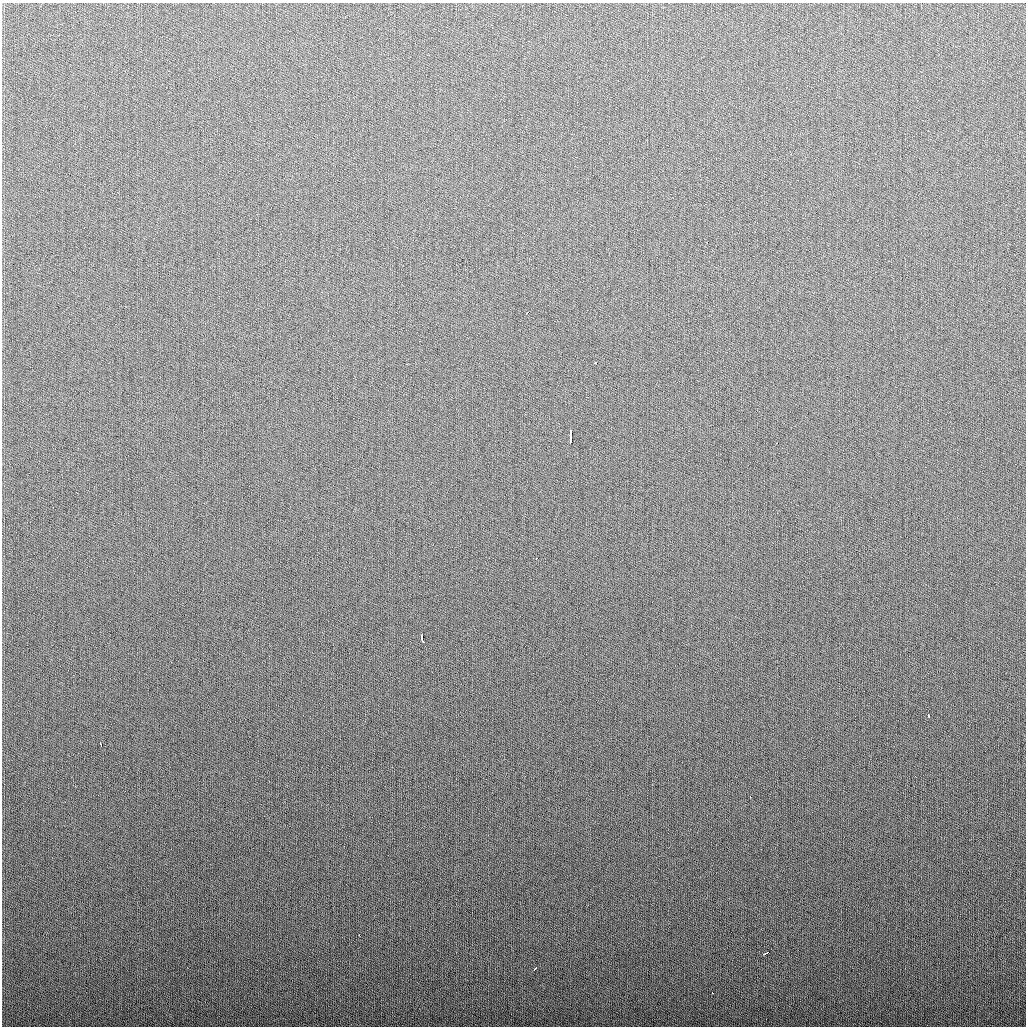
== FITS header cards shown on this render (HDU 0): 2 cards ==
NAXIS1  =                 1024
NAXIS2  =                 1024

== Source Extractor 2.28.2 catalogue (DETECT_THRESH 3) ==
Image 1024 x 1024 px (HDU 0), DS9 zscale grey, 1 PNG px = 1 image px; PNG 1028 x 1028 px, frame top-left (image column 1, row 1024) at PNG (2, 3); no overlay
Background 276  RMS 11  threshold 32.3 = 3 sigma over >= 5 px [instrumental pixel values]
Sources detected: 15; all 15 listed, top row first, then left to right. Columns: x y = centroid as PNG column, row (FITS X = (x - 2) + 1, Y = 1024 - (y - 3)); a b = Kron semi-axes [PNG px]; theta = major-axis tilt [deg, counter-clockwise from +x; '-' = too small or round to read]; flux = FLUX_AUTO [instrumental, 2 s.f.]
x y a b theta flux
707 242 2 2 - 2300
527 312 4 3 - 2500
596 363 3 2 - 3800
571 434 7 3 -84 5000
570 441 6 3 81 2800
777 443 3 2 - 1500
536 558 3 2 - 3500
422 638 8 3 -84 5000
928 715 4 3 - 2700
101 744 4 2 - 2200
750 796 3 2 - 2000
359 935 3 2 - 1900
767 953 6 3 28 4400
535 969 4 3 - 2700
712 992 3 2 - 2600